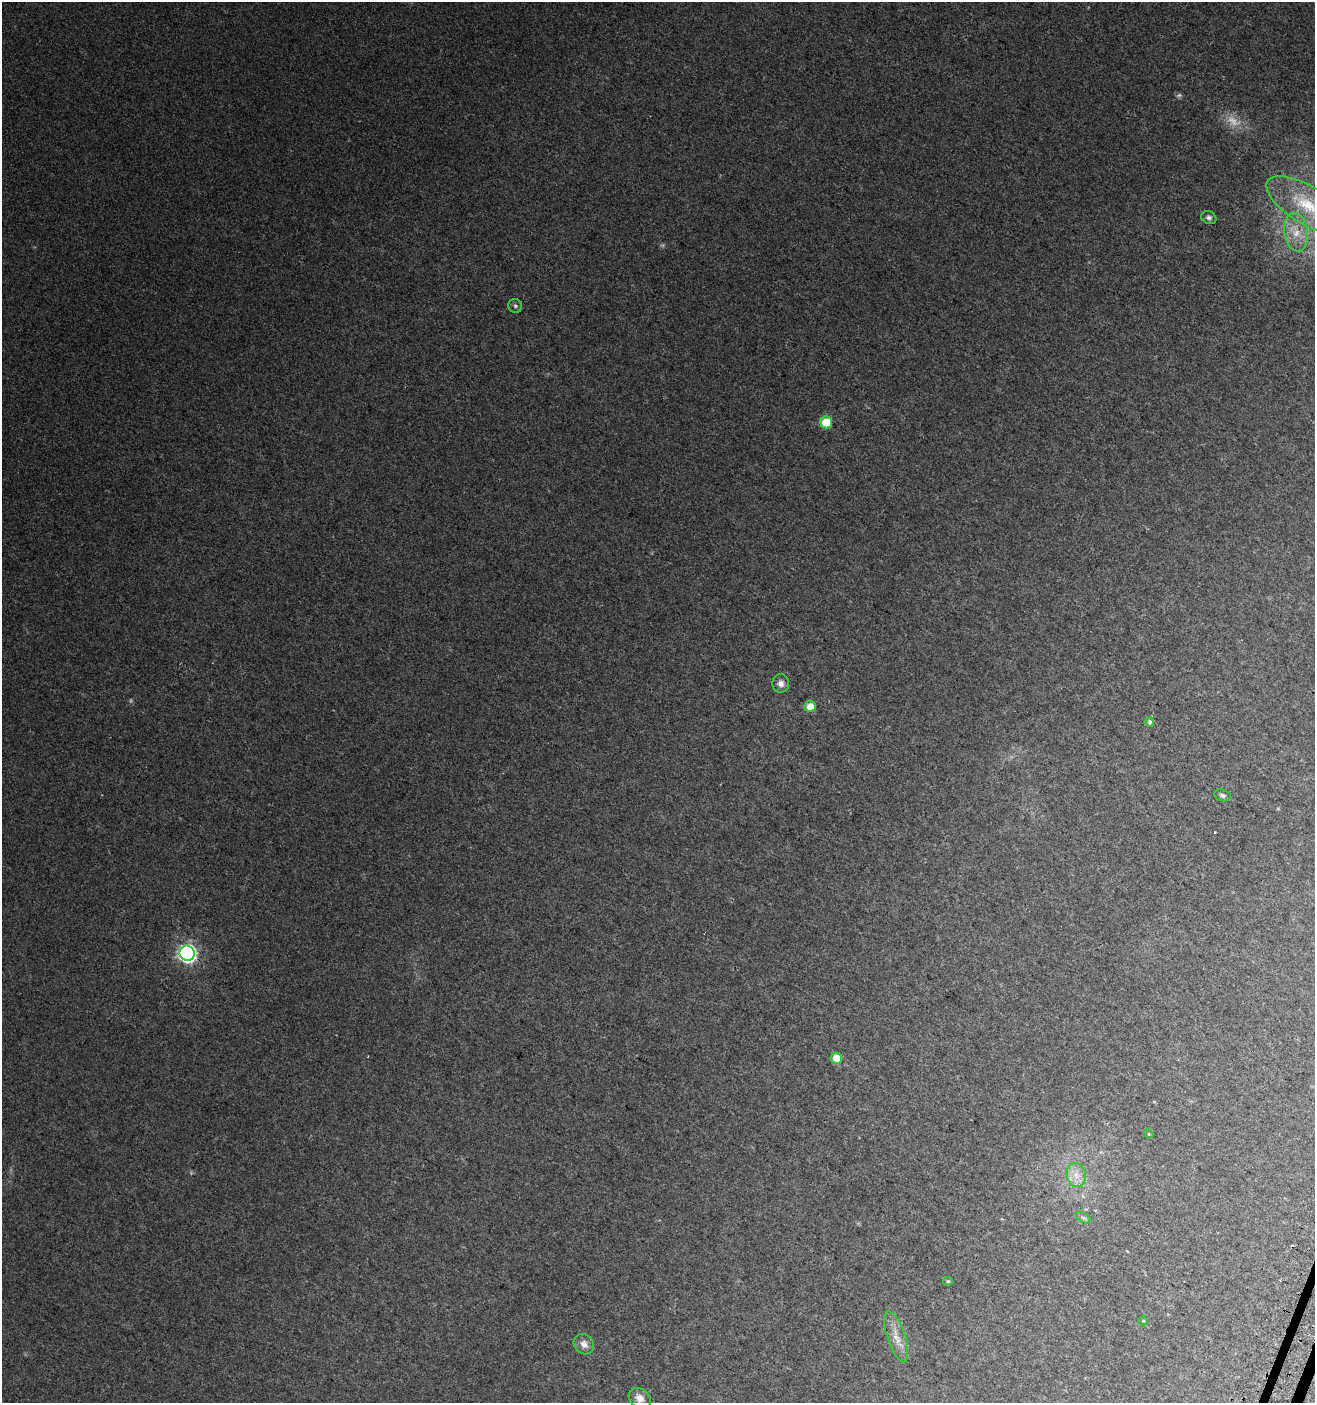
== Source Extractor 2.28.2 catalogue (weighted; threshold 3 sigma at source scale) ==
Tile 6 of 4 x 4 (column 2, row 2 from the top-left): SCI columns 1623-2935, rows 2812-4212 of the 5796 x 5642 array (HDU 1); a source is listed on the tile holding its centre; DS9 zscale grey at full resolution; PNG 1317 x 1405 px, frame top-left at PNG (2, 2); each listed source drawn as its Kron ellipse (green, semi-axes under 4 px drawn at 4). Shown black and unused: <1% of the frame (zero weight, under 2 of 3 exposures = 2% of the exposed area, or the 3 px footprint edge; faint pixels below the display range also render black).
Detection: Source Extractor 2.28.2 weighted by HDU 2 'WHT'; one run over the whole footprint, this tile lists its part. Background 0.0358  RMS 0.0082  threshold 0.037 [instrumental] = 3 sigma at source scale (4.5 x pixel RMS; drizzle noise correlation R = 1.50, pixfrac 1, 0.0396/0.0396 arcsec/px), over >= 5 px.
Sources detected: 23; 2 too faint to see at this stretch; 2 cosmic-ray / hot-pixel residue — neither listed nor drawn; the other 19 listed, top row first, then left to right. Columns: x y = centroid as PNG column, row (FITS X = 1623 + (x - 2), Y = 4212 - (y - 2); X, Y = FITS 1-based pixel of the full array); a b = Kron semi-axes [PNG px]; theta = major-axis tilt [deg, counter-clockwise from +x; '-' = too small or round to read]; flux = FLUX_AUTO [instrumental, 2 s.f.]
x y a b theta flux
1308 205 47 19 -31 47
1209 218 8 6 -26 2.3
1296 232 19 12 -82 14
515 306 7 6 - 2
826 422 6 6 - 30
781 683 9 8 - 4.2
810 707 6 5 - 13
1149 722 4 4 - 3
1222 795 8 5 -14 2.3
187 953 8 7 - 280
836 1058 5 5 - 11
1149 1134 5 4 - 0.75
1076 1175 12 9 -77 8.1
1084 1218 8 4 -31 1.7
948 1281 5 4 - 1.2
1143 1321 5 4 - 1.1
896 1337 26 9 -71 11
584 1344 11 9 -45 5.7
640 1398 12 9 -38 6.7
Isophote crosses this tile's border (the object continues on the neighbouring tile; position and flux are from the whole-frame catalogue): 1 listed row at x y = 1308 205